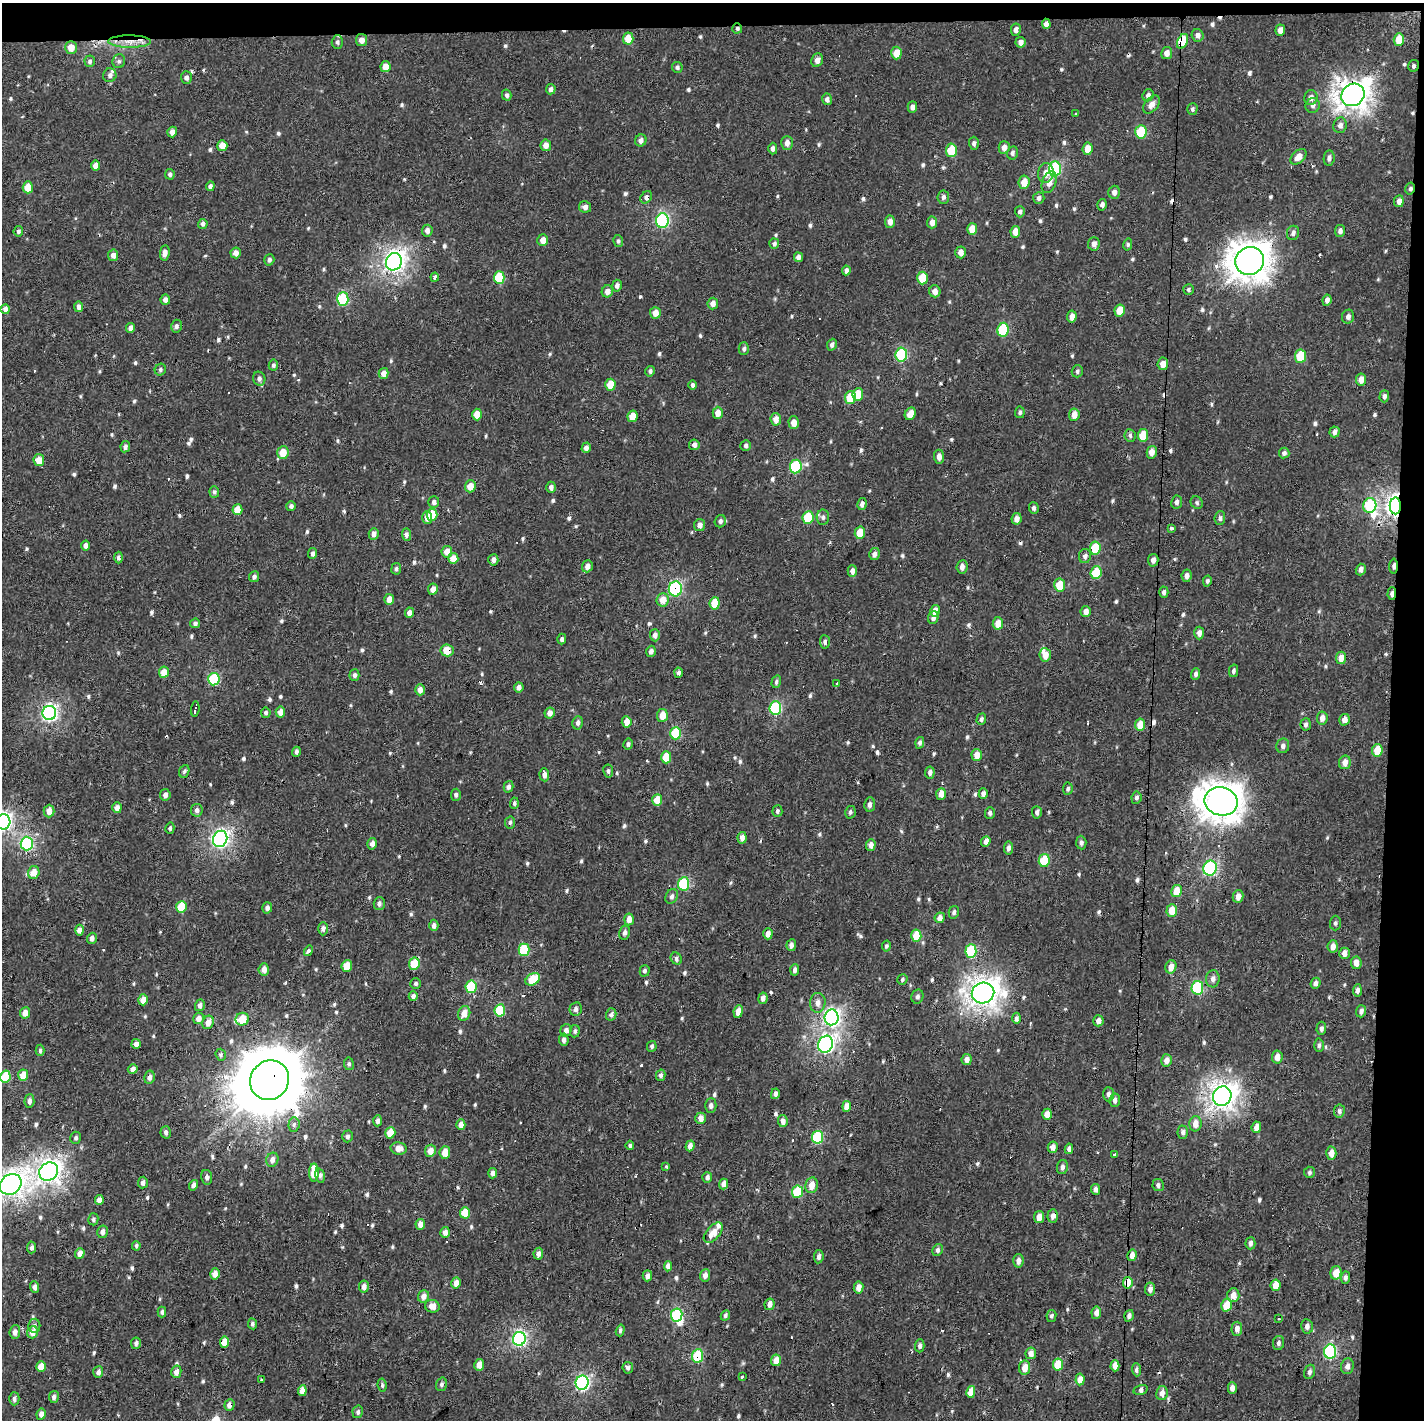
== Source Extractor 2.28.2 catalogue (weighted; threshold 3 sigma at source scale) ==
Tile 3 of 3 x 3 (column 3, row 1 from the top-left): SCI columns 2850-4271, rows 2971-4388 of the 4271 x 4523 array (HDU 1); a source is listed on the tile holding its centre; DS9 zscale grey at full resolution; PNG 1426 x 1422 px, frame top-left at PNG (2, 3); each listed source drawn as its Kron ellipse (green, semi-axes under 4 px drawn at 4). Shown black and unused: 4% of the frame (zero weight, under 2 of 3 exposures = <1% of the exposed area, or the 3 px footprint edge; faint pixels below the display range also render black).
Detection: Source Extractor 2.28.2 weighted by HDU 2 'WHT'; one run over the whole footprint, this tile lists its part. Background 7.19e-04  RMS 0.0035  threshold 0.0158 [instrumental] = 3 sigma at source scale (4.5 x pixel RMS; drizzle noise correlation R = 1.50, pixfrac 1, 0.0396/0.0396 arcsec/px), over >= 5 px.
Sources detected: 720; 2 inside a brighter object's white glare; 27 cosmic-ray / hot-pixel residue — neither listed nor drawn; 4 inside a brighter listed object's ellipse — not listed separately; of the other 687, all 500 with FLUX_AUTO >= 0.667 (the completeness limit of this list) listed and drawn (187 fainter detections not listed), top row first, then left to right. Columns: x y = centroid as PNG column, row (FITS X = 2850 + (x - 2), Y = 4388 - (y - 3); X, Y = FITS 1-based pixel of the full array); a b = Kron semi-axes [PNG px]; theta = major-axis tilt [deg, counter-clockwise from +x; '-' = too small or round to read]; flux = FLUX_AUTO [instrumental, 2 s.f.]
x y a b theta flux
1046 24 5 4 - 2
737 28 5 5 - 0.7
1016 30 6 5 - 1.8
1280 30 5 5 - 2.7
1198 35 6 6 - 1.6
628 39 6 5 - 6.1
1399 39 6 5 - 6.2
362 40 6 5 - 2.2
1182 41 8 5 63 10
130 42 21 6 -1 4
337 42 7 5 90 0.77
1021 42 5 5 - 1.6
71 47 6 6 - 3.6
896 53 6 5 - 5.1
1167 53 6 5 - 2.1
817 60 7 5 69 2.1
90 61 6 5 - 0.84
119 61 7 6 - 0.86
1413 66 6 5 - 0.72
385 67 5 5 - 3.2
677 67 5 5 - 0.76
110 75 7 6 - 1.1
186 77 6 5 - 1.3
551 89 5 4 - 1.2
507 95 5 4 - 0.9
1148 95 6 5 - 1.2
1353 95 12 10 38 330
1311 98 7 6 - 1.9
827 99 6 5 - 1.3
1151 105 10 6 50 2.2
1313 105 7 7 - 1.2
912 107 6 4 88 1.4
1192 109 6 5 - 0.71
1076 114 3 3 - 1.1
1340 125 8 6 68 1.5
172 132 5 5 - 2
1141 132 7 5 86 16
641 140 6 5 - 1.4
787 143 7 5 89 2
974 143 6 5 - 0.89
546 145 6 5 - 2.3
222 146 5 5 - 4.4
1004 147 6 5 - 1.9
773 149 6 4 89 1.3
1088 149 6 5 - 3.7
951 150 6 5 - 11
1012 153 6 5 - 0.83
1298 157 9 6 45 2.7
1329 158 8 5 82 1.1
95 166 5 4 - 2.4
1055 169 7 6 - 33
1046 173 10 8 80 2.5
170 174 5 4 - 0.75
1024 182 7 5 82 3.7
1049 182 11 7 67 3
210 186 5 4 - 1
28 187 6 5 - 5.8
1410 189 6 4 76 0.67
1114 192 6 6 - 1.6
646 197 7 5 52 1.2
943 197 7 5 84 0.97
1039 198 6 5 - 1.1
1399 201 6 4 84 1.7
1102 205 6 5 - 1.2
585 207 6 6 - 1.3
1020 212 5 5 - 0.83
662 221 7 6 - 49
890 222 6 5 - 2.1
932 222 6 5 - 1.9
203 224 5 4 - 0.98
972 229 6 5 - 5.2
18 231 5 4 - 0.74
427 231 6 5 - 1.4
1340 231 6 5 - 1.1
1015 232 5 5 - 3.2
1293 233 7 6 - 1.2
543 240 6 5 - 2.8
618 241 6 5 - 0.68
774 244 5 5 - 0.98
1094 244 7 6 - 1.8
1128 245 6 4 75 0.68
961 252 6 5 - 2.2
165 253 8 5 84 1.8
236 253 5 5 - 2
113 255 6 5 - 1.9
798 257 5 4 - 1.2
269 260 6 5 - 0.97
1249 261 14 13 - 540
394 262 9 8 - 170
846 270 5 4 - 1.2
435 277 4 3 - 2.7
499 277 6 5 - 12
922 278 6 5 - 8.8
617 286 6 5 - 1.2
1189 289 5 5 - 0.68
607 291 6 5 - 1.8
935 291 6 5 - 2
343 299 7 5 87 22
165 300 5 5 - 1.5
1327 300 5 4 - 1.4
713 303 6 5 - 2
79 307 5 4 - 1.4
5 309 5 4 - 2.1
1120 310 6 5 - 5.1
655 313 6 5 - 2.9
1072 316 6 4 82 2
1348 317 7 6 - 1.3
176 326 6 5 - 0.97
131 328 5 4 - 1.7
1003 330 7 5 82 20
832 345 6 4 68 1.1
744 349 6 5 - 0.82
901 354 7 5 85 29
1300 356 7 5 84 13
1163 364 6 5 - 2.9
273 365 5 4 - 0.79
160 370 6 5 - 0.72
650 371 5 4 - 0.86
1077 371 6 5 - 0.73
384 373 5 5 - 2.6
259 379 7 6 - 1.1
1361 380 6 5 - 2.6
610 385 6 5 - 6.1
692 385 5 4 - 0.76
858 394 6 5 - 6.1
1384 396 6 5 - 1
850 398 6 5 - 9
1020 412 6 5 - 0.74
718 413 6 5 - 2.9
910 414 6 5 - 3
477 415 6 5 - 4.4
1074 415 6 5 - 3
632 416 6 5 - 5.1
776 419 6 5 - 2.5
794 423 6 5 - 2.9
1334 432 5 5 - 1.2
1130 435 6 5 - 0.82
1143 435 6 5 - 8
694 445 5 5 - 1.5
746 446 5 5 - 0.83
125 447 5 4 - 1.2
586 448 5 4 - 1.3
1152 452 6 5 - 2.5
283 453 6 5 - 5.1
1284 453 5 5 - 0.89
939 457 7 5 -86 1.9
39 460 6 5 - 3.9
796 467 7 6 - 26
470 486 6 5 - 3.9
551 487 5 4 - 1.3
214 492 5 4 - 0.74
434 502 6 5 - 1
1177 502 6 5 - 1.1
1197 503 6 5 - 0.67
862 504 6 4 78 1.4
1370 505 7 6 - 22
291 506 5 5 - 0.97
1395 506 8 5 89 160
1034 508 6 5 - 0.98
237 510 5 5 - 5.7
432 515 6 5 - 8.1
808 517 6 5 - 14
823 517 8 6 -89 1
427 518 6 5 - 2.7
1220 518 7 5 85 0.94
1017 519 6 5 - 1.9
720 521 6 5 - 1
700 525 6 5 - 1.9
1172 529 3 3 - 4.8
860 533 6 5 - 6.2
374 534 6 5 - 1.6
406 535 6 4 -84 1.2
86 545 5 4 - 1.6
1095 548 6 5 - 12
447 552 6 5 - 3.2
313 553 5 4 - 1
874 554 6 5 - 1.4
1085 556 7 6 - 1.1
118 558 6 4 -89 0.84
453 558 5 5 - 4
493 560 6 5 - 1.5
1153 560 6 5 - 1.5
587 566 6 5 - 1.7
1393 566 7 3 88 1.5
962 567 7 5 83 1.6
396 569 6 5 - 0.77
1361 569 6 5 - 1.6
852 571 6 4 90 1.8
1096 573 6 5 - 11
1187 576 6 5 - 1.5
254 577 5 5 - 0.93
1207 581 5 4 - 0.74
1060 585 6 5 - 7.4
433 589 5 5 - 2
675 589 7 6 - 40
1164 592 5 4 - 0.91
1392 594 6 4 88 1.3
389 599 5 5 - 3.5
662 600 7 6 - 3.9
715 603 6 5 - 7.5
935 611 6 4 78 3.3
1086 611 5 5 - 1.9
409 613 5 4 - 2.2
933 618 6 5 - 1.5
195 623 5 4 - 0.95
998 623 6 5 - 4
1199 633 6 5 - 1.6
655 635 6 5 - 1.4
562 639 5 4 - 0.81
825 642 7 5 -84 0.89
447 650 6 6 - 5.4
651 651 5 4 - 1.3
1045 655 7 5 -84 3.3
1341 658 6 5 - 3.3
1233 671 6 4 77 0.85
164 672 5 5 - 3.8
679 673 5 4 - 0.99
1196 674 6 4 71 0.91
354 675 5 5 - 0.88
214 679 6 5 - 23
776 682 6 4 73 0.73
836 683 3 3 - 1
519 687 5 4 - 1.7
420 690 5 5 - 1.9
775 708 7 6 - 31
195 709 8 3 84 180
280 712 5 5 - 2.7
49 713 7 7 - 82
266 713 5 5 - 0.78
550 713 5 5 - 1.9
662 715 6 5 - 4.2
1322 718 6 5 - 1.9
981 719 6 4 73 0.91
1344 720 6 5 - 2.5
627 722 6 5 - 3
578 723 7 5 77 1.1
1306 724 6 5 - 0.99
1140 725 6 5 - 4.8
676 733 6 5 - 16
920 743 6 4 75 0.94
628 744 5 4 - 0.81
1283 746 7 6 - 1.3
1377 750 6 5 - 7.2
296 752 5 4 - 0.81
977 755 6 5 - 3
666 757 6 5 - 7.1
1345 762 7 6 - 2.2
184 771 6 5 - 0.69
608 771 7 5 -81 0.78
930 772 6 5 - 1.4
544 775 6 5 - 1.9
508 787 6 5 - 1.2
1068 789 6 5 - 0.74
941 794 6 4 85 2.8
983 794 5 4 - 1.3
165 795 6 5 - 1.4
456 795 6 5 - 0.89
1136 798 6 5 - 0.97
657 800 6 5 - 6.4
1221 801 17 14 -11 530
514 803 5 4 - 0.74
870 804 7 5 83 1.2
117 808 5 4 - 2
197 810 6 6 - 1.3
49 811 6 5 - 2.6
777 811 6 5 - 0.76
850 812 6 5 - 0.75
1037 812 6 5 - 1
990 813 6 5 - 0.98
3 822 7 7 - 89
510 822 6 5 - 0.86
170 828 5 4 - 0.75
742 838 6 4 -84 1.9
220 839 8 7 - 98
986 841 5 4 - 1.6
27 843 7 6 - 41
1081 843 7 5 -85 0.94
372 844 6 4 75 1.6
871 845 6 4 87 1.7
1008 848 6 4 81 1.2
1044 860 6 5 - 14
1210 868 7 6 - 42
34 873 6 5 - 4.5
684 884 6 5 - 27
1177 891 6 5 - 5.8
672 896 8 6 63 1
1238 896 6 5 - 2.2
379 903 6 5 - 1.1
181 907 6 5 - 12
267 908 6 5 - 1.3
1172 910 6 5 - 5.1
954 912 6 5 - 0.94
940 918 5 5 - 2
629 919 6 4 85 2.7
1335 923 7 5 89 0.73
434 925 5 4 - 1.3
323 929 7 5 89 1.4
80 930 5 4 - 2.1
624 933 7 5 77 1.1
768 934 5 4 - 2.4
916 936 6 5 - 8.6
92 938 5 5 - 1.3
791 945 6 4 83 1.3
886 946 5 4 - 0.68
1333 946 6 5 - 2.1
524 950 6 5 - 14
309 951 5 4 - 2.1
971 951 7 5 86 21
1344 953 5 5 - 2.3
676 959 6 5 - 1
1356 963 6 5 - 2.6
414 964 6 5 - 9.3
347 966 6 5 - 6
1171 967 7 5 77 2.9
264 969 6 5 - 2.3
795 970 6 4 86 1.2
645 971 6 5 - 0.79
533 979 8 5 33 9.6
1213 979 8 7 - 1.5
902 980 5 5 - 0.68
1315 983 5 5 - 1.2
416 984 5 5 - 0.73
471 987 6 5 - 17
1197 988 7 6 - 32
1357 990 6 4 85 1.1
983 993 11 10 - 310
413 996 5 4 - 1.4
917 997 7 6 - 1
763 998 5 4 - 1.5
143 1000 5 4 - 3.6
818 1003 10 8 85 2.2
200 1005 6 5 - 1.3
576 1009 7 6 - 1.3
500 1010 6 5 - 15
738 1011 6 4 82 2.6
1361 1011 6 5 - 1.2
25 1013 5 5 - 2.8
464 1013 8 6 68 3.4
611 1014 6 5 - 1.1
832 1017 8 7 - 99
199 1018 6 5 - 2.1
1016 1018 5 4 - 1.1
242 1019 7 6 - 8.6
1098 1021 5 5 - 1.8
208 1022 7 5 64 2.9
1321 1028 7 5 85 0.85
566 1030 6 5 - 1.6
575 1031 6 5 - 0.78
564 1040 6 5 - 1.3
136 1044 5 4 - 1.4
826 1044 8 7 - 86
1319 1045 7 4 88 0.7
652 1046 5 5 - 0.71
40 1050 6 4 89 0.67
221 1055 6 5 - 0.76
1277 1057 6 5 - 2.5
967 1060 5 5 - 1.7
1166 1060 6 5 - 2.3
349 1064 6 5 - 0.7
133 1069 5 4 - 1.6
23 1075 6 5 - 5
661 1075 6 4 76 0.93
5 1077 6 5 - 13
149 1077 6 5 - 1.5
270 1080 20 19 - 3100
775 1094 5 4 - 1.2
1108 1094 7 5 -89 1.1
1222 1096 10 9 - 250
1115 1100 7 5 82 1.3
29 1101 7 5 88 1.5
711 1106 7 5 89 1.2
847 1106 5 4 - 4.2
1339 1111 6 5 - 0.95
1047 1114 5 5 - 2.9
701 1118 5 5 - 2.6
378 1121 5 4 - 1.2
783 1121 6 5 - 1.6
1195 1124 7 6 - 2.8
294 1125 7 5 87 0.86
461 1125 5 4 - 2.4
1256 1127 6 4 84 2
166 1132 6 5 - 1
1183 1132 6 5 - 0.99
390 1133 6 5 - 4.9
347 1136 6 5 - 0.97
818 1137 6 5 - 26
76 1138 6 5 - 0.7
630 1145 5 4 - 0.68
690 1146 5 4 - 1.9
1053 1147 5 5 - 1.9
399 1148 8 6 -11 2.6
1069 1149 5 4 - 1.2
430 1151 6 5 - 3.2
445 1152 6 5 - 3.2
1331 1153 6 5 - 2.8
1115 1154 3 3 - 1.5
272 1160 7 6 - 1.7
665 1167 4 3 - 0.68
1062 1167 7 5 80 1.2
49 1172 10 8 36 200
314 1172 9 5 89 7.2
1309 1172 5 5 - 0.67
493 1173 5 4 - 1.5
320 1176 7 4 -77 0.94
207 1177 7 5 -81 1.2
707 1177 5 5 - 0.93
143 1183 6 5 - 1.2
11 1184 11 9 39 200
724 1184 5 4 - 1.9
193 1185 5 4 - 1.6
812 1185 8 6 79 3.6
1158 1185 6 5 - 0.99
1096 1189 5 4 - 1.2
798 1192 6 5 - 17
99 1200 5 4 - 2.4
465 1213 6 5 - 7.2
1053 1216 7 5 87 1.5
1039 1217 6 5 - 2.6
93 1219 6 5 - 0.82
420 1224 5 5 - 2.3
102 1232 6 5 - 1.5
445 1232 5 4 - 1.8
713 1233 12 6 49 4.3
1250 1243 6 5 - 1.3
136 1246 5 4 - 0.67
31 1247 6 4 86 0.95
937 1250 6 5 - 1
80 1253 5 4 - 2.3
538 1254 6 5 - 1.3
1132 1255 6 4 77 2.2
819 1257 7 4 82 1.1
1018 1261 7 5 87 1.6
668 1266 5 4 - 1.7
1336 1273 7 5 77 4.6
215 1274 5 5 - 2.3
705 1275 6 5 - 1.6
647 1276 5 4 - 1.3
1345 1278 6 4 88 0.94
456 1283 5 5 - 2.6
1128 1283 6 5 - 4.8
1276 1285 6 5 - 4.4
34 1287 6 4 -87 1.3
364 1287 6 5 - 1.7
859 1287 6 5 - 2.5
1150 1289 6 5 - 1.6
1233 1295 7 6 - 3.2
424 1296 6 5 - 2.1
770 1304 6 5 - 1.7
1226 1305 6 5 - 7.2
432 1306 7 6 - 3
162 1312 5 4 - 0.79
1096 1313 6 5 - 1.7
677 1315 6 5 - 28
725 1315 5 4 - 0.76
1051 1316 6 5 - 0.71
1129 1316 6 4 70 1.1
1278 1319 3 3 - 0.74
252 1324 5 4 - 0.8
34 1326 7 6 - 1
1307 1326 7 6 - 1.4
1237 1329 7 5 85 1.9
620 1330 6 4 74 0.79
15 1332 7 5 84 1.8
33 1332 6 5 - 3
519 1339 7 6 - 74
225 1342 5 4 - 5.1
136 1343 5 5 - 1.1
1279 1343 7 5 78 0.96
920 1346 6 4 88 1.1
1330 1352 7 6 - 42
1031 1353 6 5 - 2.3
697 1356 7 5 81 16
776 1360 6 5 - 4.2
1058 1364 6 5 - 7.9
479 1365 6 5 - 3.2
1115 1366 5 4 - 2.9
1347 1366 8 6 76 1.5
41 1367 5 4 - 5.4
628 1368 6 5 - 0.82
1025 1368 7 5 81 3.3
1136 1370 6 4 -87 0.99
98 1372 6 5 - 1.5
176 1372 6 5 - 2.2
1309 1372 7 5 72 0.99
742 1377 4 2 - 1.3
1080 1379 6 4 84 3
262 1380 4 3 - 1.4
582 1383 7 6 - 61
441 1384 7 5 73 0.86
382 1385 6 4 -82 0.71
1232 1388 5 4 - 1.4
1141 1390 7 4 15 1.1
302 1391 5 4 - 3.3
971 1392 6 4 78 5.5
1162 1393 7 6 - 2
54 1397 6 4 77 1.2
14 1399 6 5 - 1
230 1405 6 5 - 1.9
358 1412 6 5 - 0.89
41 1414 6 4 80 1.9
Overlapping masked pixels (flux is a lower limit): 21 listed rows (the first 20) at x y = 737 28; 1182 41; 130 42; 1353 95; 1410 189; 646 197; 1249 261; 394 262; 1395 506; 1393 566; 433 589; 675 589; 1392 594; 447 650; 242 1019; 270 1080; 1053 1216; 1128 1283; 677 1315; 697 1356
Isophote crosses this tile's border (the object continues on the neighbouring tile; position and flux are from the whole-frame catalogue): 3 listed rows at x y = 3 822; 5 1077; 11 1184